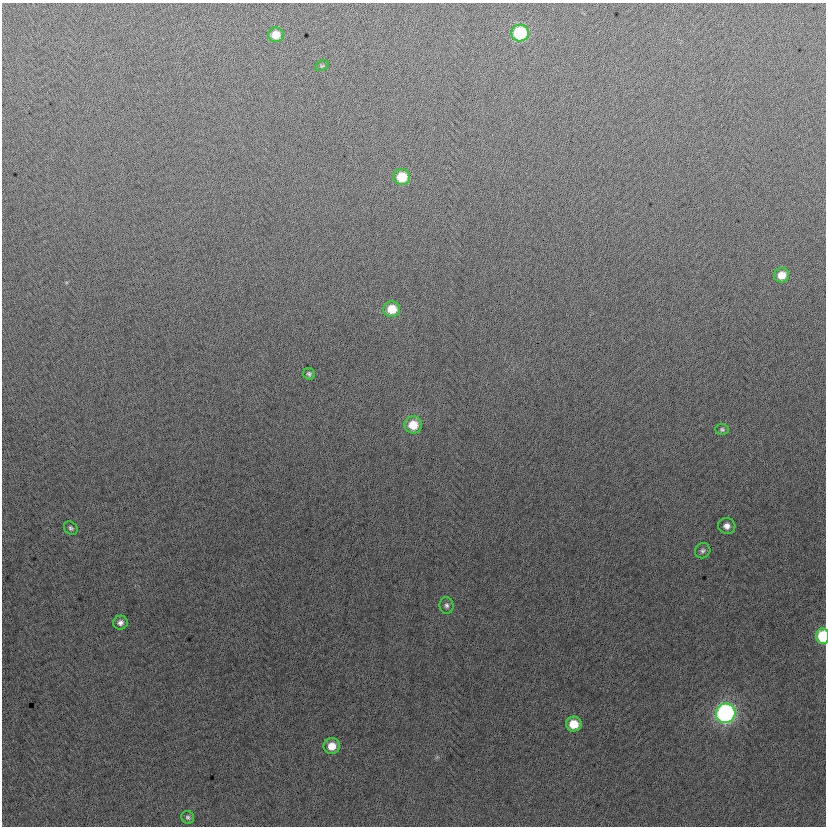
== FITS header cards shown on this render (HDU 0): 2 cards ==
NAXIS1  =                  824
NAXIS2  =                  824

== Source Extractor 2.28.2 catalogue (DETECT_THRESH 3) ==
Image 824 x 824 px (HDU 0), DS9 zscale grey, 1 PNG px = 1 image px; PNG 828 x 828 px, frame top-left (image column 1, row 824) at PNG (2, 3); each listed source drawn as its Kron ellipse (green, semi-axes under 4 px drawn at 4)
Background -2.25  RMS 13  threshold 38.2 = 3 sigma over >= 5 px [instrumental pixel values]
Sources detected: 19; all 19 listed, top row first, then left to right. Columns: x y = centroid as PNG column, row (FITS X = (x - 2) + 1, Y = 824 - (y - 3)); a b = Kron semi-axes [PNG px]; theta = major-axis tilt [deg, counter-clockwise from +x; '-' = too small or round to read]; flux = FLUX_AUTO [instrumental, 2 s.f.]
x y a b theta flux
520 33 8 8 - 58000
276 35 8 7 - 11000
322 66 7 5 28 1200
402 177 8 8 - 25000
782 275 8 7 - 12000
392 309 8 8 - 19000
309 374 6 5 - 2000
413 425 9 8 - 18000
722 429 6 5 - 1800
727 526 9 8 - 4900
71 528 7 6 - 2000
703 551 8 7 - 2600
446 605 8 7 - 2800
120 623 7 7 - 3600
823 636 7 6 - 41000
726 713 10 9 - 260000
574 724 8 7 - 18000
332 746 8 8 - 11000
188 817 7 6 - 2100
At the frame edge (FLAGS 8, measured only in part): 1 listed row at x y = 823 636